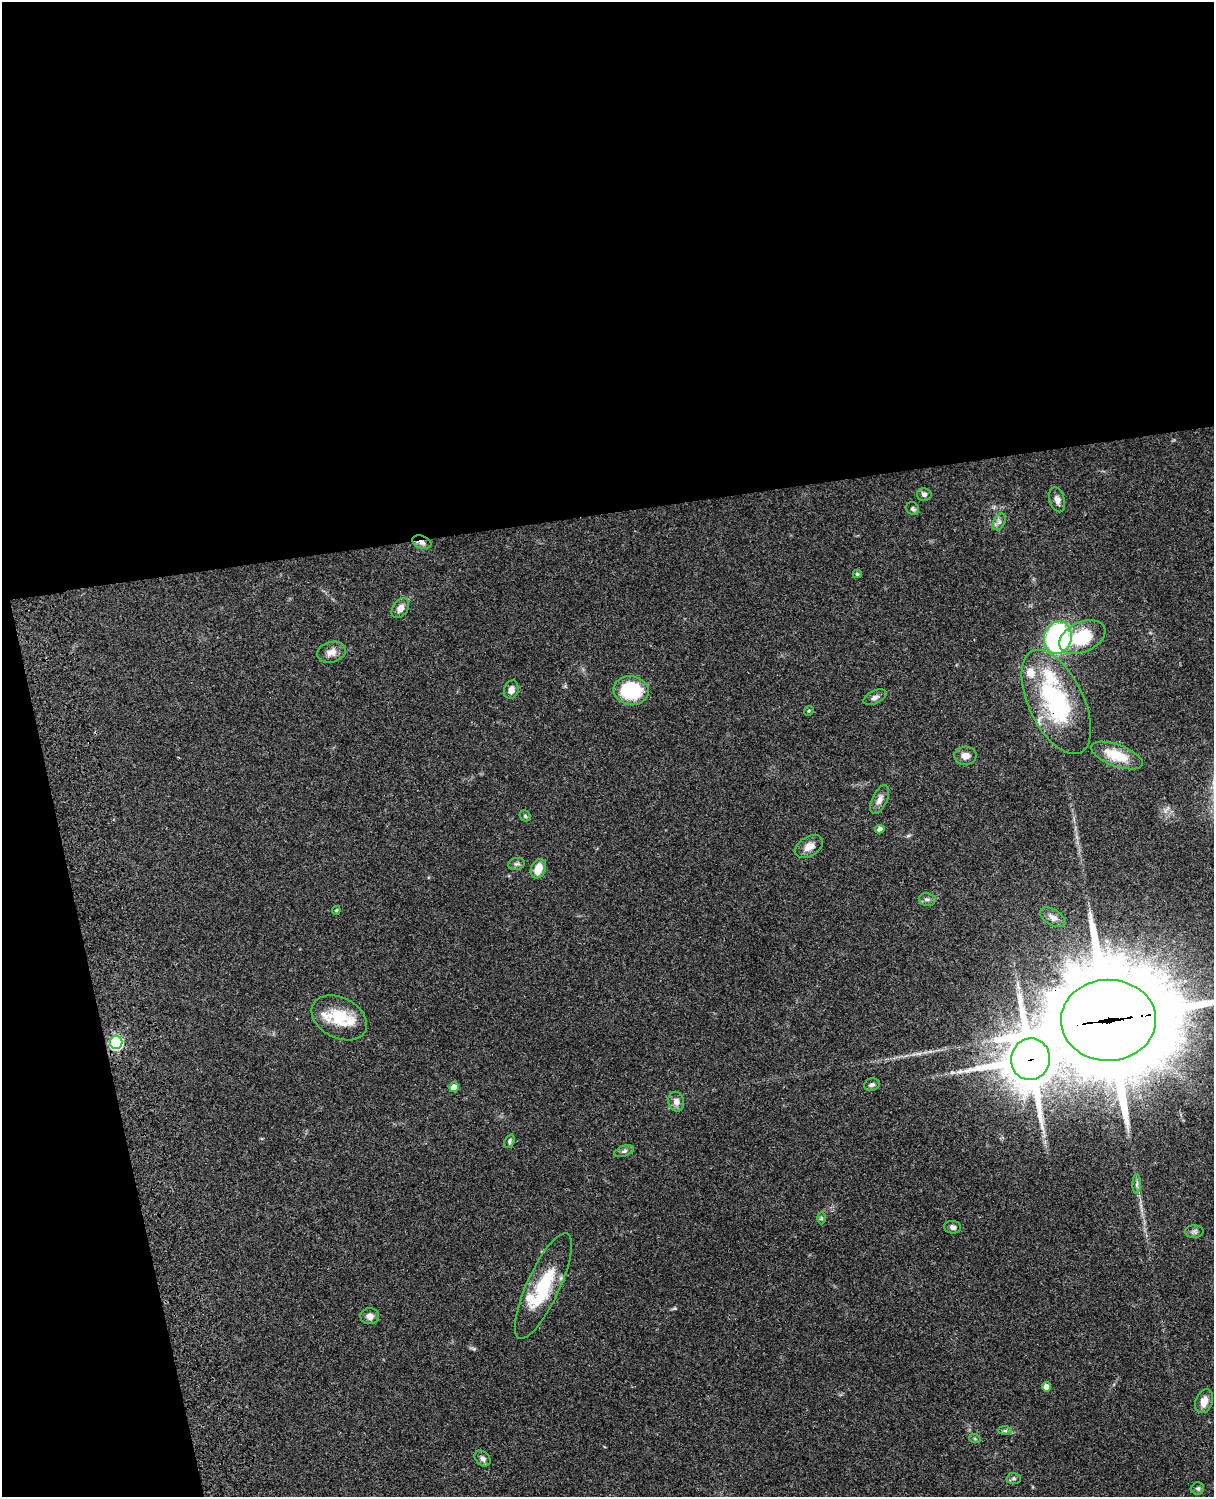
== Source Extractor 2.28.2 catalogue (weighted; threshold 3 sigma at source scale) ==
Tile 1 of 4 x 3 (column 1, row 1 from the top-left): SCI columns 121-1332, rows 3268-4762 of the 5086 x 4926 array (HDU 1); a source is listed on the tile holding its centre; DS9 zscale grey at full resolution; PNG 1216 x 1499 px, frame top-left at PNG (2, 2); each listed source drawn as its Kron ellipse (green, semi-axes under 4 px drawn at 4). Shown black and unused: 39% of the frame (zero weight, under 3 of 4 exposures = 6% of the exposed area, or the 3 px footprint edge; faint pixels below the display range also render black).
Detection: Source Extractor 2.28.2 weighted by HDU 2 'WHT'; one run over the whole footprint, this tile lists its part. Background 0.0785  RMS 0.0058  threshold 0.0259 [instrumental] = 3 sigma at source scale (4.5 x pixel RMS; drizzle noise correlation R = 1.50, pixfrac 1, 0.05/0.05 arcsec/px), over >= 5 px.
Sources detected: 54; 6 inside a brighter listed object's ellipse — not listed separately; the other 48 listed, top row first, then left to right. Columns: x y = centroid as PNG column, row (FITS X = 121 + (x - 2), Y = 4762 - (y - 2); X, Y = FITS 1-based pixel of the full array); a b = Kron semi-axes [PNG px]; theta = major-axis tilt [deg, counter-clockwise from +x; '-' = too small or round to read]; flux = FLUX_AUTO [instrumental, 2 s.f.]
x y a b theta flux
924 494 7 6 - 1.8
1057 500 13 7 -73 2.9
913 509 7 6 - 1.2
999 522 9 5 65 1.7
422 542 10 6 -22 2.4
857 574 4 3 - 0.89
400 608 11 7 56 4.1
1082 637 24 15 24 25
1058 638 16 13 74 100
331 652 15 10 16 4.3
511 690 9 7 70 3.1
631 691 17 14 -9 35
875 697 12 6 25 2
1056 702 56 27 -64 75
809 711 5 4 - 0.7
1117 755 27 10 -20 16
965 756 11 9 4 4
880 800 15 7 65 3.2
525 816 6 5 - 0.8
880 829 4 4 - 2.2
809 847 15 9 32 4.9
516 864 8 6 14 1.5
538 869 10 7 68 7.2
927 899 8 6 -9 1.6
336 910 4 3 - 0.52
1053 917 14 8 -31 3.1
339 1018 29 20 -28 19
1108 1020 47 40 1 11000
116 1043 6 6 - 85
1030 1059 21 19 78 2700
872 1085 8 6 16 1.5
454 1087 5 4 - 5.4
676 1102 10 8 -78 3.3
510 1141 7 5 68 1.1
624 1151 10 5 19 1.6
1137 1184 10 4 89 1.5
821 1218 6 4 -89 0.72
953 1227 9 6 -7 2.2
1194 1232 9 6 1 1.6
543 1286 58 16 65 31
370 1316 9 8 - 3.2
1046 1387 4 4 - 4.5
1204 1401 12 8 69 5
1005 1431 7 4 -1 0.98
975 1439 6 3 -19 0.66
482 1458 9 6 -43 2.2
1014 1478 7 5 -1 1.1
1198 1488 6 6 - 1.1
Overlapping masked pixels (flux is a lower limit): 5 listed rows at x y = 422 542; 1056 702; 1108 1020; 116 1043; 1030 1059
Isophote crosses this tile's border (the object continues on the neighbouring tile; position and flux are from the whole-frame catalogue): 1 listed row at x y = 1108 1020